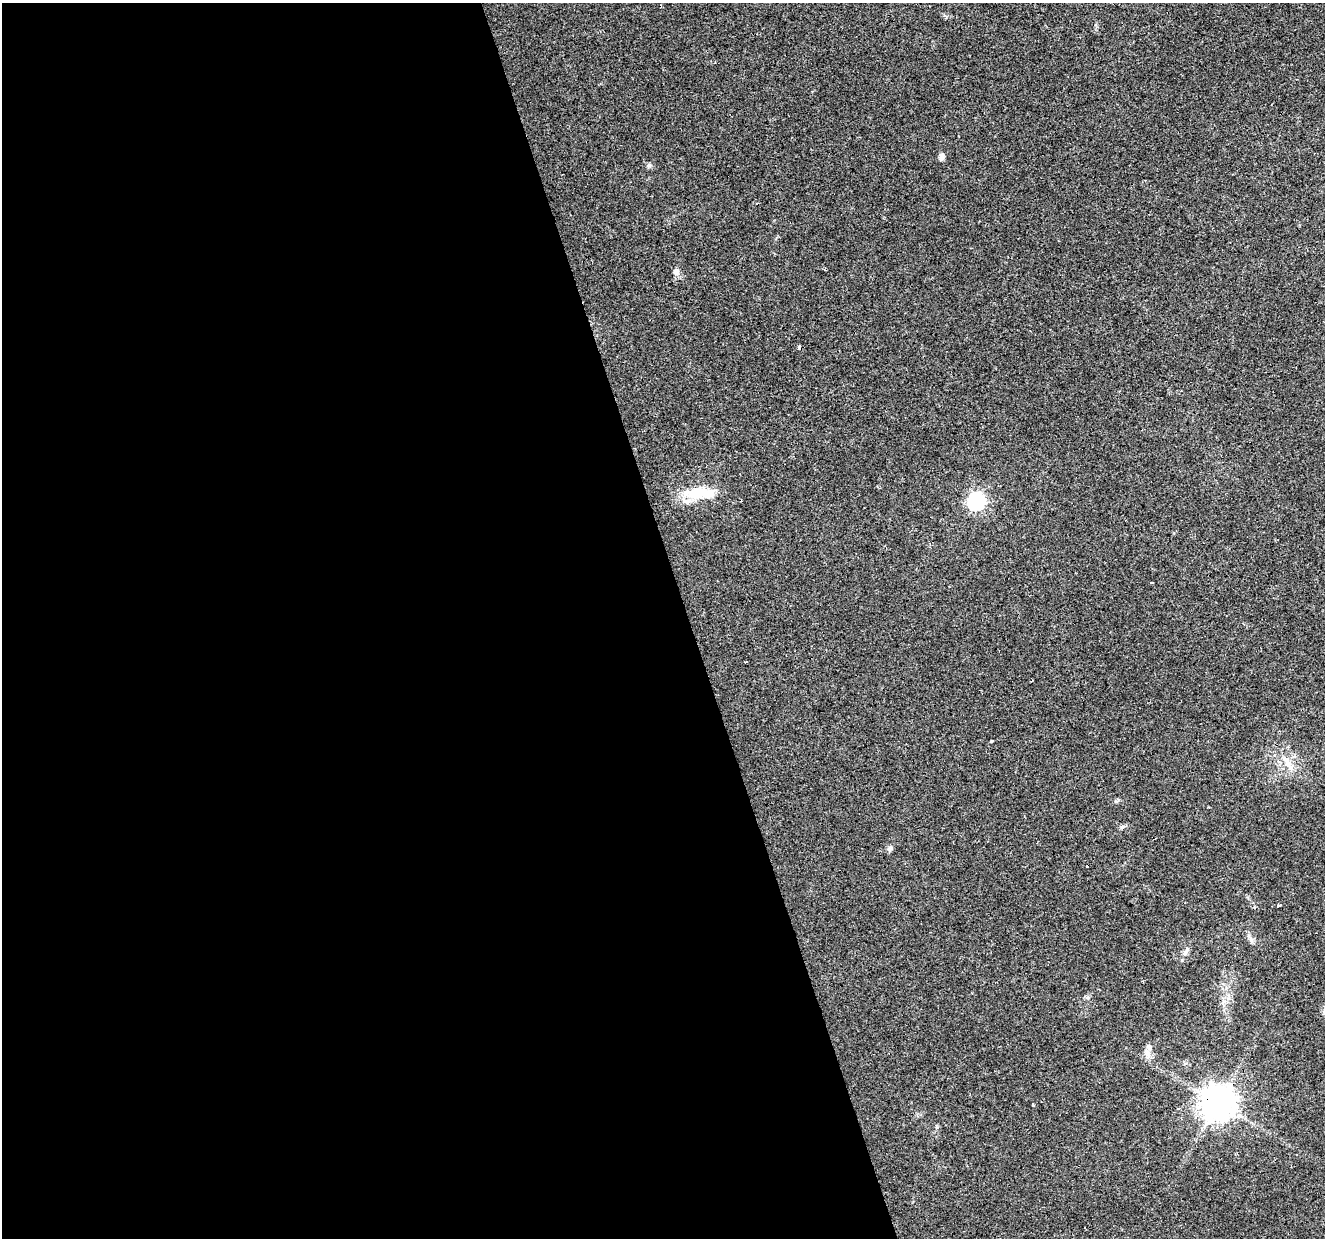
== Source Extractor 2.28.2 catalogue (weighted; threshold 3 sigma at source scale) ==
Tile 9 of 4 x 4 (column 1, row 3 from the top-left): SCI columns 1-1323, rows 1340-2575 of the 5293 x 5105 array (HDU 1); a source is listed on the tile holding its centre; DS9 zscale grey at full resolution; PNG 1327 x 1240 px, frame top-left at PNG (2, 3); no overlay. Shown black and unused: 52% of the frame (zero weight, under 3 of 4 exposures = <1% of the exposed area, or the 3 px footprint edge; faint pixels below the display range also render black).
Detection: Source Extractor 2.28.2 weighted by HDU 2 'WHT'; one run over the whole footprint, this tile lists its part. Background 0.0222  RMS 0.0032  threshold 0.0146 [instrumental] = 3 sigma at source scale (4.5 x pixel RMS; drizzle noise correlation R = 1.50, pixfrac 1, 0.0396/0.0396 arcsec/px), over >= 5 px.
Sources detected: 24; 1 inside a brighter object's white glare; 4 cosmic-ray / hot-pixel residue — not listed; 2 inside a brighter listed object's ellipse — not listed separately; the other 17 listed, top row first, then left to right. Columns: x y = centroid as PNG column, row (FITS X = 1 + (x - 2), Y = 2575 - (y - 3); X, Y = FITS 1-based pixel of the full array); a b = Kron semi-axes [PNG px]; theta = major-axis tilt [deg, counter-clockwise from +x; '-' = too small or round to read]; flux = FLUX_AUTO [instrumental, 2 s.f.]
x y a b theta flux
942 156 9 6 -89 1.1
649 165 6 5 - 0.7
676 272 10 8 -7 1.2
800 348 4 3 - 1.3
698 493 36 16 7 9.7
977 501 7 7 - 78
1152 583 3 3 - 8.7
746 662 3 2 - 0.82
1287 763 18 9 -61 3.4
890 848 10 6 53 0.87
1279 905 4 3 - 2.7
1251 940 8 5 -61 0.92
1185 953 11 6 56 1.2
1147 1052 14 6 -78 1.7
1218 1103 11 10 - 550
1033 1106 3 3 - 3.8
1178 1109 4 2 - 0.38
Overlapping masked pixels (flux is a lower limit): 2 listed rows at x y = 800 348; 1218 1103
Unlisted compact peaks at least as high as the median listed source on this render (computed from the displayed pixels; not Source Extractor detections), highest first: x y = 991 741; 1116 801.